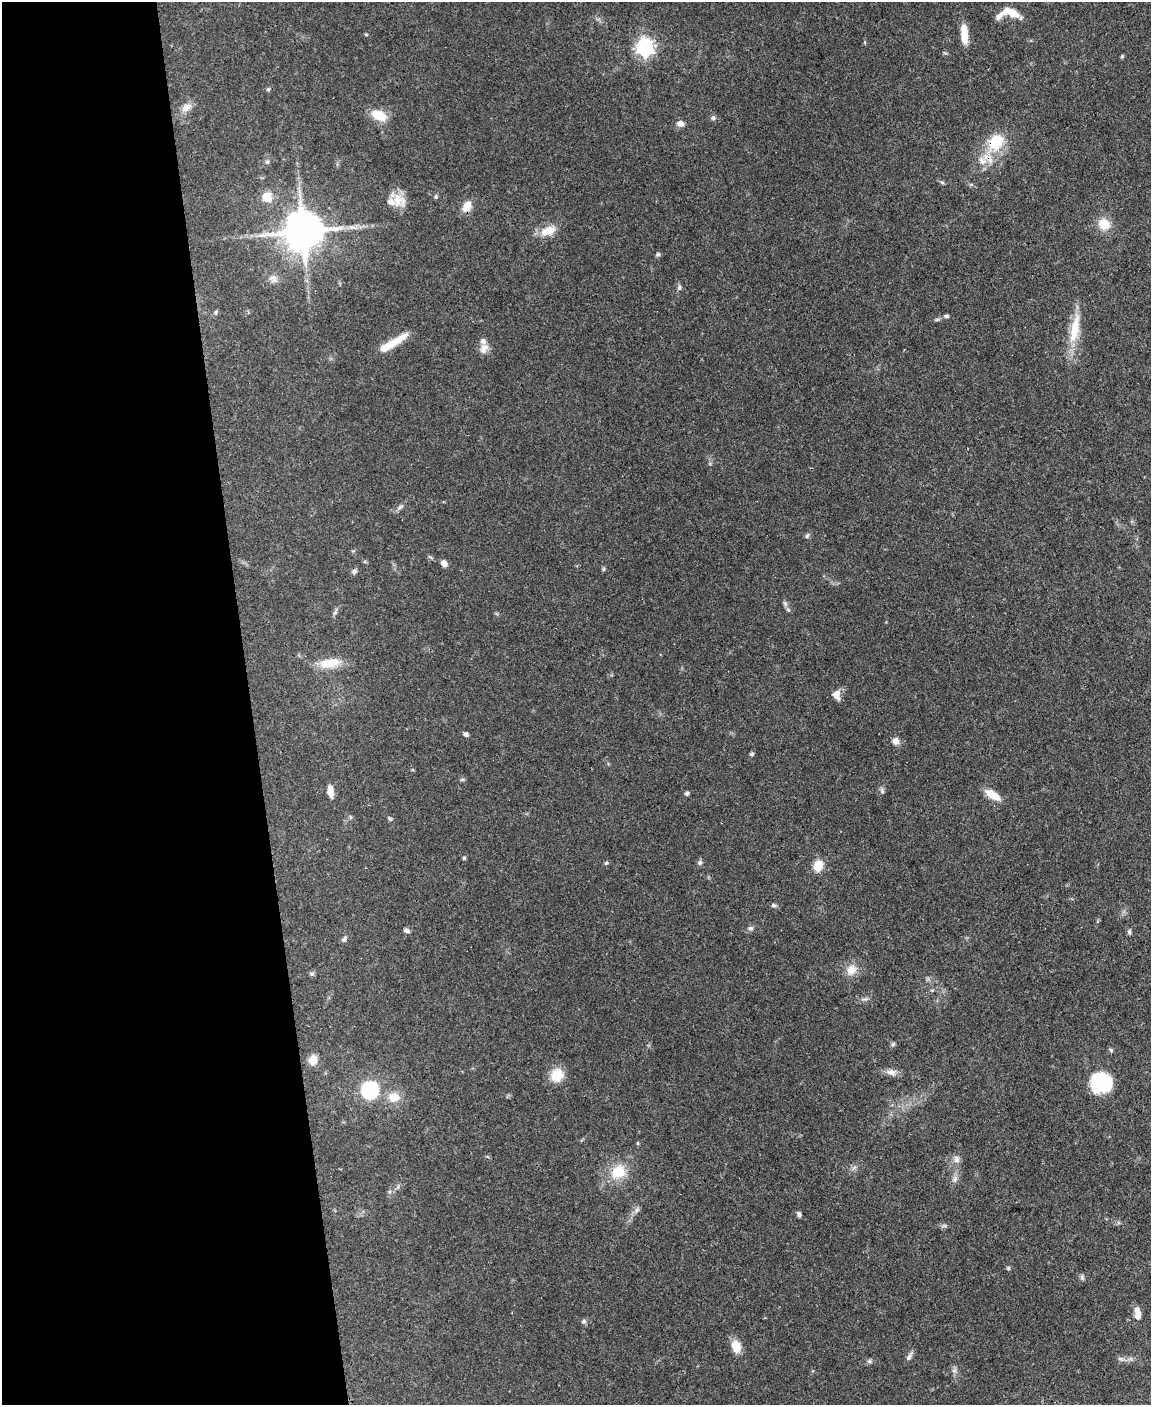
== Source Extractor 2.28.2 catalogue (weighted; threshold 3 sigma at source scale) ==
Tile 5 of 4 x 3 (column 1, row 2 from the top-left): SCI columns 1-1149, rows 1640-3042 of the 4595 x 4572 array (HDU 1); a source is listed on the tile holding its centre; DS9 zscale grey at full resolution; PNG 1153 x 1407 px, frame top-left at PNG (2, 2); no overlay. Shown black and unused: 22% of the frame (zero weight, under 3 of 4 exposures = <1% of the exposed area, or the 3 px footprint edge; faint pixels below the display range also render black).
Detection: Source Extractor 2.28.2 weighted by HDU 2 'WHT'; one run over the whole footprint, this tile lists its part. Background 0.106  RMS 0.0043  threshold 0.0191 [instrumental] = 3 sigma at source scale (4.5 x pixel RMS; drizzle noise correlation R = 1.50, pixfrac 1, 0.05/0.05 arcsec/px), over >= 5 px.
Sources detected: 87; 3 inside a brighter listed object's ellipse — not listed separately; the other 84 listed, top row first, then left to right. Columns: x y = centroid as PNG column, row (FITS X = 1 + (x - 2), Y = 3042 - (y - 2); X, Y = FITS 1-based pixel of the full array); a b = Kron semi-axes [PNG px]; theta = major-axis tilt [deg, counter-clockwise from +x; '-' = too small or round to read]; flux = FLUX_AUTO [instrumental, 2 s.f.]
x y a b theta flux
1011 12 20 8 -25 7.4
999 16 16 7 42 2.3
366 34 5 4 - 0.42
964 34 22 7 -85 6.8
645 47 7 7 - 150
1122 56 5 5 - 0.52
268 89 5 4 - 0.57
186 107 16 9 33 3.4
379 115 20 11 -26 8
713 118 7 5 80 0.99
680 124 7 6 - 2.5
996 142 20 16 49 15
982 161 14 11 -47 4.5
267 162 6 5 - 0.81
942 182 6 4 -19 0.61
299 191 7 4 -89 1.1
436 196 6 5 - 0.76
267 197 15 13 15 5
397 200 21 14 -76 6.5
467 206 13 9 63 4.6
1104 224 13 12 - 7.6
352 227 9 4 1 1.5
548 231 21 11 21 6.8
303 232 12 11 - 1500
658 254 6 5 - 0.7
273 278 12 9 -69 2.4
679 288 7 5 77 0.99
216 312 6 4 -84 0.6
946 316 7 5 0 0.88
937 319 7 4 19 0.65
1075 328 42 11 79 12
395 342 32 9 30 7.5
484 348 15 10 67 2.9
400 507 9 6 38 1.3
807 536 7 5 55 0.82
444 563 7 6 - 2.5
604 569 6 4 88 0.58
354 571 7 7 - 1.1
785 604 9 5 -63 1.2
330 663 30 11 8 8.1
837 695 12 9 -72 3.1
466 734 5 5 - 1.4
896 741 9 8 - 2.3
751 754 6 5 - 0.7
462 779 6 4 -18 0.58
330 791 13 6 -82 3.6
882 791 8 5 -87 1
687 793 4 4 - 1.1
993 795 19 8 -32 5.9
390 819 6 5 - 0.64
464 858 4 4 - 0.56
606 863 5 5 - 0.6
700 863 6 6 - 1.1
818 866 6 5 - 23
773 905 7 5 0 0.78
750 928 8 6 16 1.1
407 931 8 5 -15 1.2
1129 932 6 5 - 0.92
344 939 8 5 70 0.88
852 970 15 14 - 4.8
312 974 6 5 - 0.74
893 1044 7 5 58 0.76
1111 1050 6 5 - 0.65
313 1060 11 9 85 4.5
891 1072 14 8 -3 2.6
557 1075 17 15 68 7.4
1102 1083 22 20 -18 23
369 1090 18 15 57 30
394 1097 13 11 -6 6.1
638 1143 5 3 - 0.44
956 1159 10 8 89 2
618 1172 21 18 40 11
955 1179 10 6 53 1.5
637 1210 9 7 48 1.4
799 1214 6 5 - 1.1
944 1226 8 4 -9 0.87
1008 1268 5 5 - 0.6
1082 1277 7 5 -61 0.86
1137 1313 15 6 -84 3.9
583 1321 7 5 1 0.92
736 1346 14 10 -70 5.5
909 1356 13 5 58 1.6
1120 1359 11 4 -9 1.3
869 1361 7 6 - 0.94
Overlapping masked pixels (flux is a lower limit): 4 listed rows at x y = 996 142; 982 161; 303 232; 618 1172